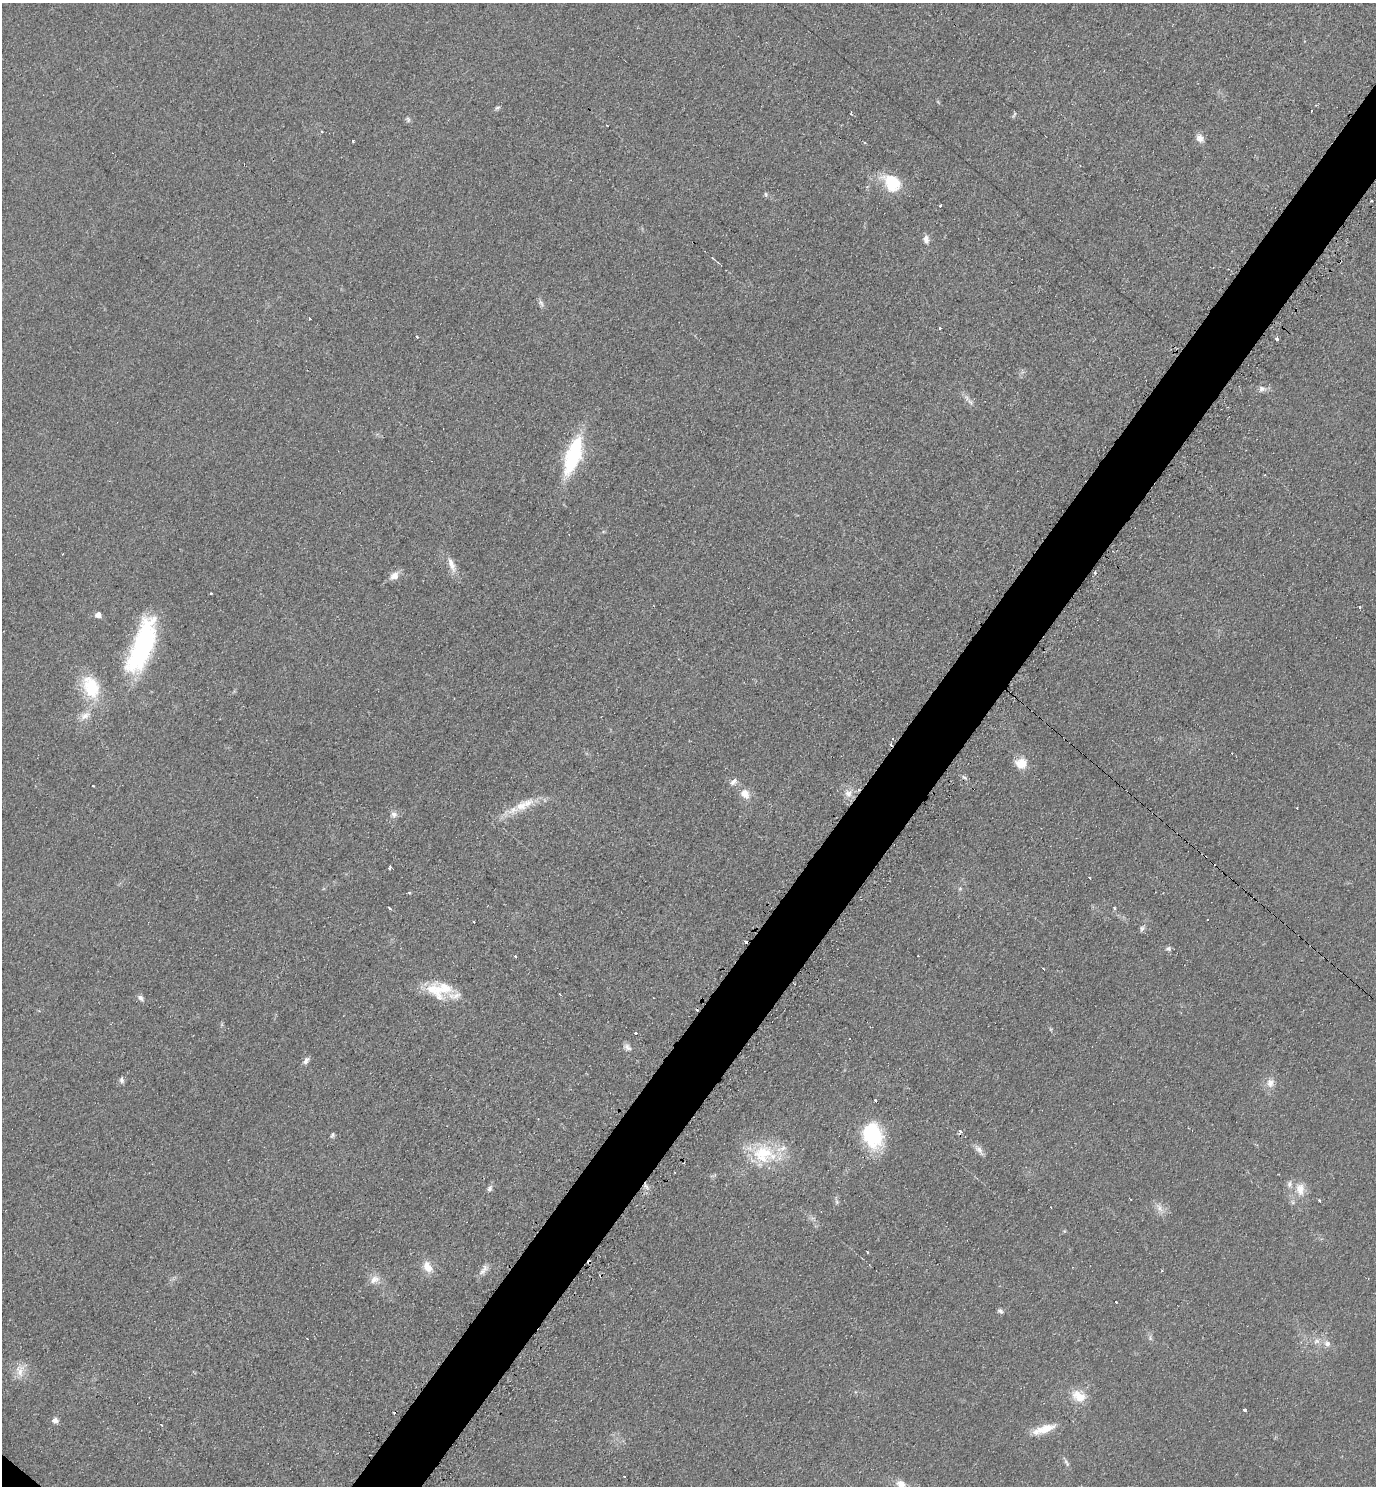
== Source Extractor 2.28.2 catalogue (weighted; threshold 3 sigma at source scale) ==
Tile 10 of 4 x 4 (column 2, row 3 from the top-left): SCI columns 1533-2906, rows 1496-2979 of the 5962 x 5951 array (HDU 1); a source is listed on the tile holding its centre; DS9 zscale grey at full resolution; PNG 1378 x 1488 px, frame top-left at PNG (2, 3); no overlay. Shown black and unused: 5% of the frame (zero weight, under 2 of 3 exposures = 2% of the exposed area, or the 3 px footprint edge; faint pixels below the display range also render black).
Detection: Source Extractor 2.28.2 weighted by HDU 2 'WHT'; one run over the whole footprint, this tile lists its part. Background 0.0787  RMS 0.011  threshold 0.0515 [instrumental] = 3 sigma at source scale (4.5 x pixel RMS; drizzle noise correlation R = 1.50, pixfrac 1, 0.05/0.05 arcsec/px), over >= 5 px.
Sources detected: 104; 18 cosmic-ray / hot-pixel residue — not listed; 6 inside a brighter listed object's ellipse — not listed separately; the other 80 listed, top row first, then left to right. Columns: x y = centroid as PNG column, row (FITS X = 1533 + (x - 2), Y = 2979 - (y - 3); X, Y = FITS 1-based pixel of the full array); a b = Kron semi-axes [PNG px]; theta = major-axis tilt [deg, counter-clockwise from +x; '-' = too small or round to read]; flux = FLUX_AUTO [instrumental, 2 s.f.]
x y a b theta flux
497 108 7 5 29 2.2
408 120 8 5 -75 2.4
1200 138 10 8 -45 7.2
353 141 3 3 - 1.4
893 182 19 16 -44 44
766 194 7 4 -82 1.6
1372 201 3 2 - 2.2
940 206 3 3 - 3.9
926 239 10 7 -82 5.9
541 303 11 6 -52 3.5
310 318 3 3 - 3.9
940 328 3 3 - 3.5
417 337 3 3 - 3.8
1277 339 3 3 - 3.5
1262 389 10 7 -4 5
970 402 8 4 -45 3.1
573 456 41 14 71 99
451 565 24 8 -69 11
1095 572 3 3 - 3.9
394 576 11 9 33 8.8
211 594 3 3 - 2.4
98 615 5 4 - 10
142 646 61 20 69 160
91 687 30 19 -67 49
85 716 16 8 33 9.3
1232 753 2 2 - 1.2
1021 763 11 10 - 20
733 782 11 5 43 4.3
93 786 2 2 - 1.2
848 793 11 9 -36 8.8
745 794 13 10 -47 11
522 806 17 13 33 15
394 814 9 8 - 4.7
390 866 3 3 - 18
960 889 6 4 1 1.6
409 892 5 3 - 0.99
390 908 4 3 - 8.1
1115 908 4 3 - 2.3
1207 920 3 2 - 2.6
1142 928 8 6 76 3.1
1169 949 7 6 - 3
515 957 3 3 - 6.8
1044 969 3 2 - 2.8
445 988 29 25 -34 33
140 998 9 5 -45 3.7
635 1033 3 3 - 4.5
627 1047 12 6 -39 4.6
306 1061 10 6 53 4.4
121 1080 8 6 -71 3
1270 1083 13 10 83 8.8
875 1101 3 3 - 3.9
960 1131 3 3 - 29
332 1135 8 5 67 2.2
873 1136 31 23 -75 69
979 1150 16 6 -48 6.1
762 1154 30 26 1 59
490 1188 9 6 64 3.5
1300 1189 18 11 -83 15
1319 1201 3 3 - 4.2
837 1202 6 5 - 2.2
1159 1208 13 7 -57 6.9
867 1252 3 2 - 1.3
589 1262 4 4 - 2.2
427 1267 15 10 -59 13
483 1270 18 7 56 6.7
375 1279 14 10 31 8.9
1116 1302 3 3 - 3.9
1000 1311 7 5 -43 2.7
307 1338 3 2 - 1.8
1150 1338 8 5 -76 2.7
1317 1341 9 6 26 4.6
1327 1344 9 7 -18 5.4
20 1371 19 11 -84 13
1079 1396 21 14 -28 18
1244 1410 3 3 - 10
55 1420 7 6 - 4.9
1044 1429 30 9 19 20
1066 1462 13 4 -63 3.1
624 1477 3 3 - 2.6
901 1484 13 9 -20 9.7
Overlapping masked pixels (flux is a lower limit): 1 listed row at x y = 589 1262